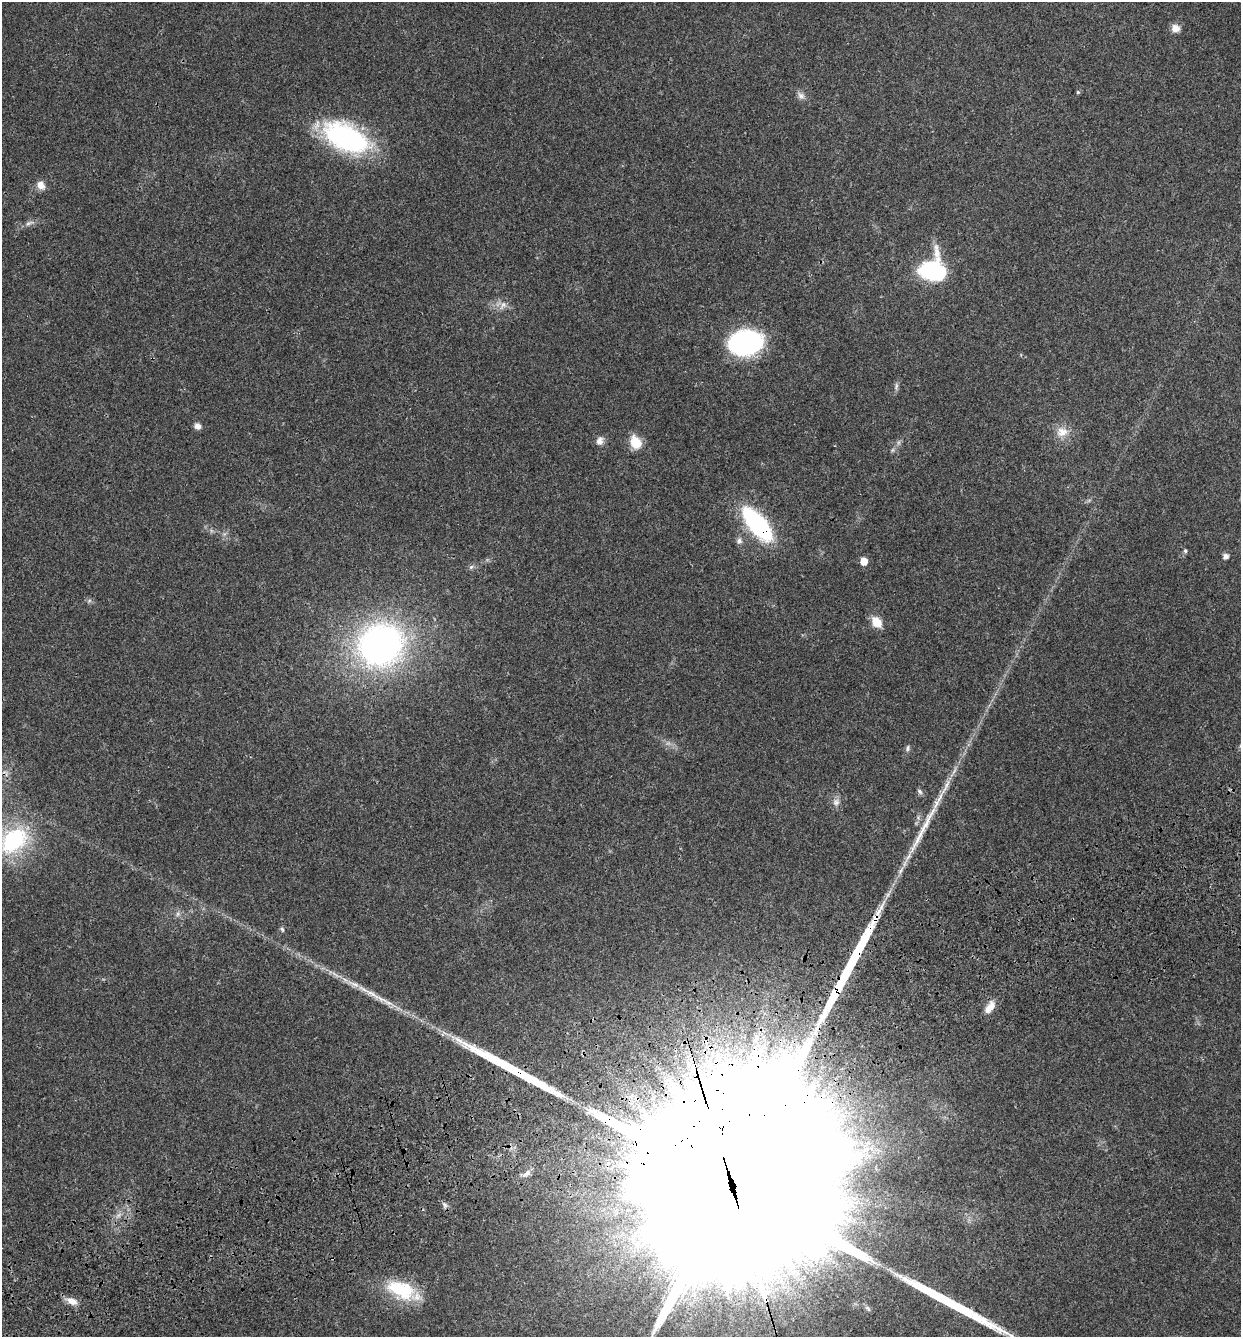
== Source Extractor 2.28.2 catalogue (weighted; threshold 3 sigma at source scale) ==
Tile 7 of 4 x 4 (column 3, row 2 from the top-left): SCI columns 2746-3984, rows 2793-4127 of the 5439 x 5585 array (HDU 1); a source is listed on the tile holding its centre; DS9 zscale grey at full resolution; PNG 1243 x 1339 px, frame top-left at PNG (2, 2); no overlay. Shown black and unused: <1% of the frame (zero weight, under 3 of 4 exposures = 9% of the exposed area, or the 3 px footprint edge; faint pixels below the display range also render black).
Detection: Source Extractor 2.28.2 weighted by HDU 2 'WHT'; one run over the whole footprint, this tile lists its part. Background 0.0211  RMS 0.003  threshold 0.0134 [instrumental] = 3 sigma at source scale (4.5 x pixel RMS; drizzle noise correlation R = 1.50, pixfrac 1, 0.0396/0.0396 arcsec/px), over >= 5 px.
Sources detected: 42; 2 too faint to see at this stretch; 1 cosmic-ray / hot-pixel residue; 3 long thin detections or spike segments (spike, bleed or trail) — not listed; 1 inside a brighter listed object's ellipse — not listed separately; the other 35 listed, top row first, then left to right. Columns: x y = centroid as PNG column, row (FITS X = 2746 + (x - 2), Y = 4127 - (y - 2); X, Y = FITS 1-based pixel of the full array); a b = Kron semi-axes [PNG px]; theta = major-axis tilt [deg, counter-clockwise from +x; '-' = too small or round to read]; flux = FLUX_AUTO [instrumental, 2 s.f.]
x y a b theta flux
1176 28 10 9 - 2.4
1078 92 5 5 - 0.43
801 96 11 8 -46 1.4
346 137 48 25 -25 53
41 185 12 9 -59 2.1
28 223 9 6 27 1
933 269 29 27 53 25
503 305 15 7 51 1.8
745 342 30 21 9 58
896 386 11 5 79 0.9
197 426 7 6 - 1.6
1062 432 16 14 9 3.8
600 441 12 9 72 1.7
636 442 15 12 -62 5.4
892 450 7 4 89 0.51
757 524 35 15 -50 41
739 541 9 8 - 1.1
1185 551 6 5 - 0.55
1225 556 5 5 - 1.8
864 561 5 5 - 4.4
471 567 6 6 - 0.72
876 622 13 9 -53 4.4
380 645 36 33 26 130
908 748 8 6 81 0.77
920 791 9 6 -51 0.73
836 802 10 10 - 1.6
14 840 35 25 42 31
282 929 7 5 -70 0.54
371 993 38 7 -27 5.7
989 1007 18 8 58 3
526 1174 15 6 38 1.7
734 1191 149 40 -74 120000
444 1205 9 7 -61 0.92
402 1290 42 18 -23 16
72 1301 15 8 -20 2.7
Overlapping masked pixels (flux is a lower limit): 3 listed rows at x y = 757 524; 734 1191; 402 1290
Isophote crosses this tile's border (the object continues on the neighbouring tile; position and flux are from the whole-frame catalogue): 1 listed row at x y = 14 840